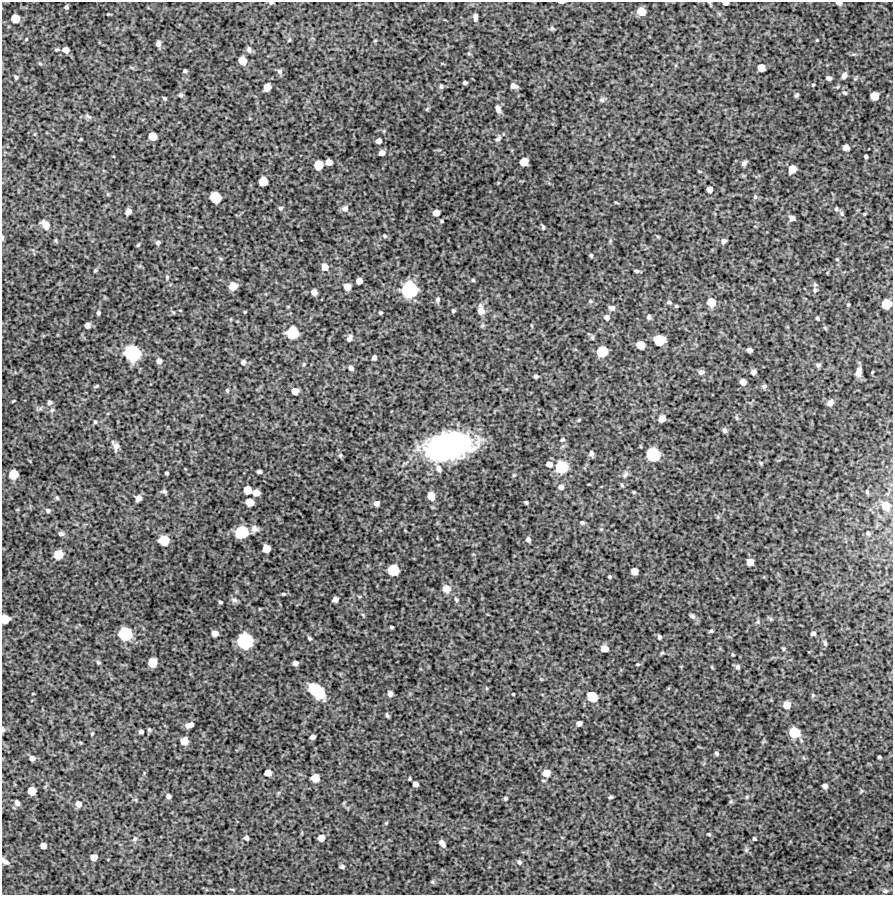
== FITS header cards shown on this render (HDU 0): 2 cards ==
NAXIS1  =                  891 /Length X axis
NAXIS2  =                  893 /Length Y axis

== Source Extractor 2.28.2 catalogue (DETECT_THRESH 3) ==
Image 891 x 893 px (HDU 0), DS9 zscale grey, 1 PNG px = 1 image px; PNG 895 x 897 px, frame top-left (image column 1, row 893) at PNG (2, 2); no overlay
Background 4200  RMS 270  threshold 822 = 3 sigma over >= 5 px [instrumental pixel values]
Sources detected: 255; all 255 listed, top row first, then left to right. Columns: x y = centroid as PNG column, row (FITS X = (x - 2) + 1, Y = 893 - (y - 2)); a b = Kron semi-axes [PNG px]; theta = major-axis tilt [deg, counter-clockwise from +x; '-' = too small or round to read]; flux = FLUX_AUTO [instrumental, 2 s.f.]
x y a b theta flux
561 2 5 2 - 2.8e+04
271 3 6 4 7 2.4e+04
726 3 5 3 - 8.9e+04
839 3 5 4 - 4.8e+04
66 7 4 3 - 3.2e+04
641 11 7 6 - 2.6e+05
108 14 2 2 - 1.1e+04
475 17 7 4 -84 6.1e+04
15 19 6 6 - 2.5e+05
552 28 6 5 - 2.9e+04
289 40 6 3 45 2.0e+04
817 40 3 3 - 1.6e+04
375 41 5 3 - 1.5e+04
158 44 6 5 - 6.1e+04
249 49 7 6 - 5.2e+04
57 50 5 4 - 2.5e+04
66 50 5 5 - 1.1e+05
242 61 6 6 - 2.1e+05
40 64 6 3 -20 2.0e+04
761 67 6 6 - 1.7e+05
185 71 4 3 - 2.9e+04
280 71 7 6 - 5.1e+04
844 75 7 5 67 6.8e+04
16 77 4 4 - 2.7e+04
829 78 5 4 - 5.5e+04
465 83 4 3 - 3.6e+04
813 85 4 3 - 2.0e+04
441 86 6 5 - 3.1e+04
513 86 6 5 - 6.4e+04
267 87 7 6 - 1.3e+05
837 87 6 3 69 1.9e+04
844 93 6 4 -35 3.1e+04
181 95 6 5 - 3.1e+04
797 95 5 4 - 3.4e+04
874 96 6 6 - 2.6e+05
164 98 6 3 -37 2.3e+04
602 100 7 6 - 4.4e+04
498 109 9 6 -71 7.9e+04
88 116 9 6 -30 4.4e+04
153 136 6 6 - 2.4e+05
81 139 3 3 - 1.7e+04
498 139 10 6 48 5.7e+04
379 141 6 5 - 7.3e+04
846 147 7 6 - 7.3e+04
382 153 6 5 - 9.1e+04
866 157 4 3 - 3.3e+04
329 162 5 5 - 1.2e+05
524 162 6 6 - 2.3e+05
744 163 5 4 - 5.2e+04
319 165 7 6 - 3.0e+05
792 169 7 6 - 2.1e+05
263 181 6 6 - 2.9e+05
709 189 5 5 - 1.0e+05
215 197 8 7 - 5.2e+05
755 197 6 5 - 3.3e+04
616 202 5 3 - 1.6e+04
281 208 5 5 - 3.6e+04
345 209 9 8 - 7.5e+04
836 209 5 5 - 3.2e+04
128 211 6 5 - 8.0e+04
436 213 5 5 - 1.4e+05
842 213 8 5 -87 3.7e+04
864 214 5 4 - 1.5e+04
792 218 6 6 - 7.1e+04
442 221 3 2 - 2.1e+04
45 225 10 7 -53 1.4e+05
543 227 7 4 -83 2.8e+04
385 236 5 4 - 2.5e+04
2 237 6 3 -90 2.2e+04
724 241 6 5 - 5.3e+04
158 243 5 5 - 4.0e+04
138 245 5 3 - 2.3e+04
591 255 4 3 - 2.4e+04
837 259 4 4 - 1.7e+04
325 267 7 6 - 1.4e+05
95 271 5 4 - 2.2e+04
637 271 5 3 - 3.1e+04
167 277 6 4 -89 2.5e+04
473 280 4 4 - 2.3e+04
359 281 5 5 - 1.2e+05
815 284 6 5 - 2.8e+04
233 286 7 6 - 1.9e+05
347 287 6 5 - 1.5e+05
409 290 11 11 - 1.3e+06
815 290 6 5 - 3.9e+04
314 292 5 5 - 1.0e+05
437 299 7 6 - 4.1e+04
590 301 5 4 - 2.1e+04
669 302 7 5 -12 3.6e+04
711 302 7 6 - 2.5e+05
886 304 7 7 - 3.8e+05
848 305 4 3 - 2.1e+04
676 306 4 4 - 2.1e+04
612 308 8 6 -6 6.2e+04
481 310 12 8 -79 1.4e+05
453 311 3 3 - 2.6e+04
173 312 6 4 -18 2.2e+04
98 313 5 4 - 3.9e+04
380 313 3 3 - 2.4e+04
607 317 7 6 - 6.6e+04
649 317 6 5 - 4.1e+04
817 318 4 3 - 2.8e+04
87 325 5 5 - 7.5e+04
825 328 6 4 -71 2.1e+04
293 333 9 8 - 6.2e+05
592 337 6 5 - 2.8e+04
349 338 7 5 65 6.1e+04
659 340 8 7 - 5.3e+05
640 345 6 6 - 2.5e+05
750 350 5 4 - 6.9e+04
602 351 8 7 - 5.1e+05
132 353 12 11 - 1.2e+06
374 357 4 4 - 5.2e+04
159 361 6 6 - 7.1e+04
243 362 6 6 - 5.6e+04
304 364 6 4 72 2.5e+04
818 365 7 6 - 3.7e+04
351 368 6 5 - 4.8e+04
701 372 7 6 - 6.2e+04
753 372 5 5 - 7.7e+04
859 372 10 6 78 9.9e+04
536 376 4 3 - 3.4e+04
743 382 6 5 - 1.1e+05
97 386 7 4 26 2.4e+04
764 386 6 5 - 4.2e+04
227 390 5 4 - 2.7e+04
295 391 6 5 - 1.4e+05
13 401 4 2 - 1.5e+04
50 402 6 5 - 4.9e+04
830 403 8 6 46 9.1e+04
52 410 7 5 15 3.7e+04
662 419 6 5 - 1.4e+05
579 420 5 4 - 1.8e+04
95 422 5 4 - 2.6e+04
724 430 6 5 - 4.3e+04
562 440 5 4 - 2.2e+04
116 446 12 8 -65 9.9e+04
448 447 39 20 12 4.4e+06
591 453 7 5 -84 4.7e+04
653 454 9 9 - 7.5e+05
340 455 5 4 - 2.1e+04
761 463 6 4 -71 2.1e+04
549 464 7 6 - 8.8e+04
561 467 12 12 - 4.6e+05
439 469 8 7 - 9.2e+04
259 472 4 3 - 3.7e+04
167 473 3 3 - 2.8e+04
13 474 7 7 - 3.4e+05
625 474 9 6 50 5.0e+04
622 485 6 4 -48 2.4e+04
561 487 6 6 - 7.4e+04
247 490 6 6 - 2.1e+05
164 491 6 5 - 3.9e+04
634 492 4 3 - 1.7e+04
867 492 5 4 - 2.0e+04
256 493 6 5 - 1.5e+05
431 496 9 7 -71 1.6e+05
57 498 5 4 - 2.6e+04
139 498 6 5 - 9.5e+04
250 502 6 6 - 2.3e+05
526 502 4 3 - 3.0e+04
376 503 5 5 - 8.0e+04
886 506 8 8 - 2.1e+05
48 510 7 6 - 3.9e+04
582 522 5 4 - 3.1e+04
254 529 10 8 -17 8.5e+04
601 529 4 4 - 2.1e+04
241 532 9 9 - 7.3e+05
868 533 4 4 - 2.6e+04
61 534 7 5 -21 5.1e+04
528 539 6 5 - 5.8e+04
164 540 7 7 - 4.1e+05
266 548 6 6 - 2.1e+05
59 554 7 7 - 3.3e+05
750 562 6 5 - 1.5e+05
393 570 8 8 - 5.1e+05
634 571 6 5 - 1.5e+05
609 577 4 4 - 2.5e+04
446 589 9 8 - 1.4e+05
283 594 5 4 - 2.0e+04
359 597 4 4 - 2.0e+04
335 599 5 5 - 8.7e+04
234 600 9 6 -18 5.3e+04
456 600 7 5 -50 3.1e+04
220 602 4 3 - 2.6e+04
363 615 6 3 -72 2.2e+04
692 616 6 5 - 4.8e+04
5 619 6 6 - 3.0e+05
771 619 7 4 -71 2.4e+04
758 622 7 6 - 3.6e+04
392 627 4 3 - 2.5e+04
711 631 4 3 - 2.7e+04
215 633 5 5 - 1.1e+05
813 633 5 4 - 4.6e+04
125 634 9 9 - 8.0e+05
659 637 4 3 - 3.3e+04
309 638 5 4 - 3.0e+04
245 641 11 10 - 1.2e+06
825 643 8 4 -75 3.6e+04
605 648 6 5 - 1.6e+05
783 649 6 4 -69 2.5e+04
662 653 5 4 - 2.3e+04
733 655 4 3 - 1.6e+04
98 662 6 5 - 2.9e+04
152 663 7 6 - 3.1e+05
295 663 5 4 - 6.8e+04
637 664 4 4 - 1.8e+04
738 667 7 6 - 3.9e+04
317 691 15 9 -43 7.7e+05
33 694 3 2 - 1.2e+04
390 694 6 5 - 6.3e+04
513 694 3 2 - 1.5e+04
813 695 5 5 - 2.4e+04
592 697 8 7 - 4.3e+05
787 705 6 6 - 1.8e+05
387 715 5 3 - 3.1e+04
579 723 5 5 - 7.0e+04
189 725 8 4 21 1.2e+05
3 729 6 3 -84 4.0e+04
149 730 6 4 -69 2.6e+04
141 731 4 4 - 5.3e+04
794 732 8 7 - 4.6e+05
92 734 4 3 - 1.8e+04
313 737 5 4 - 7.2e+04
184 741 6 6 - 1.7e+05
716 753 5 4 - 3.2e+04
879 757 3 3 - 2.7e+04
32 758 6 6 - 8.1e+04
268 773 6 6 - 1.3e+05
546 773 8 7 - 1.9e+05
315 778 6 6 - 2.2e+05
415 784 5 5 - 8.5e+04
825 786 5 5 - 7.9e+04
32 791 6 6 - 2.6e+05
168 796 5 5 - 5.7e+04
611 797 4 3 - 2.9e+04
747 797 5 4 - 2.1e+04
505 798 4 4 - 2.8e+04
17 803 7 6 - 6.0e+04
79 804 7 6 - 1.0e+05
386 823 5 4 - 2.0e+04
709 834 5 4 - 2.1e+04
246 838 5 4 - 4.9e+04
321 838 6 6 - 1.1e+05
135 839 8 6 52 4.4e+04
754 839 4 4 - 3.1e+04
442 843 9 5 -51 8.5e+04
43 846 5 5 - 9.4e+04
746 850 7 6 - 4.2e+04
94 857 5 5 - 1.4e+05
5 861 10 6 -40 7.8e+04
519 862 6 4 -47 3.9e+04
342 866 5 4 - 3.4e+04
432 882 5 5 - 2.6e+04
885 891 7 5 15 3.2e+04
At the frame edge (FLAGS 8, measured only in part): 8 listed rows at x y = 561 2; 271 3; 726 3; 839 3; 2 237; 5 619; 3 729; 5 861